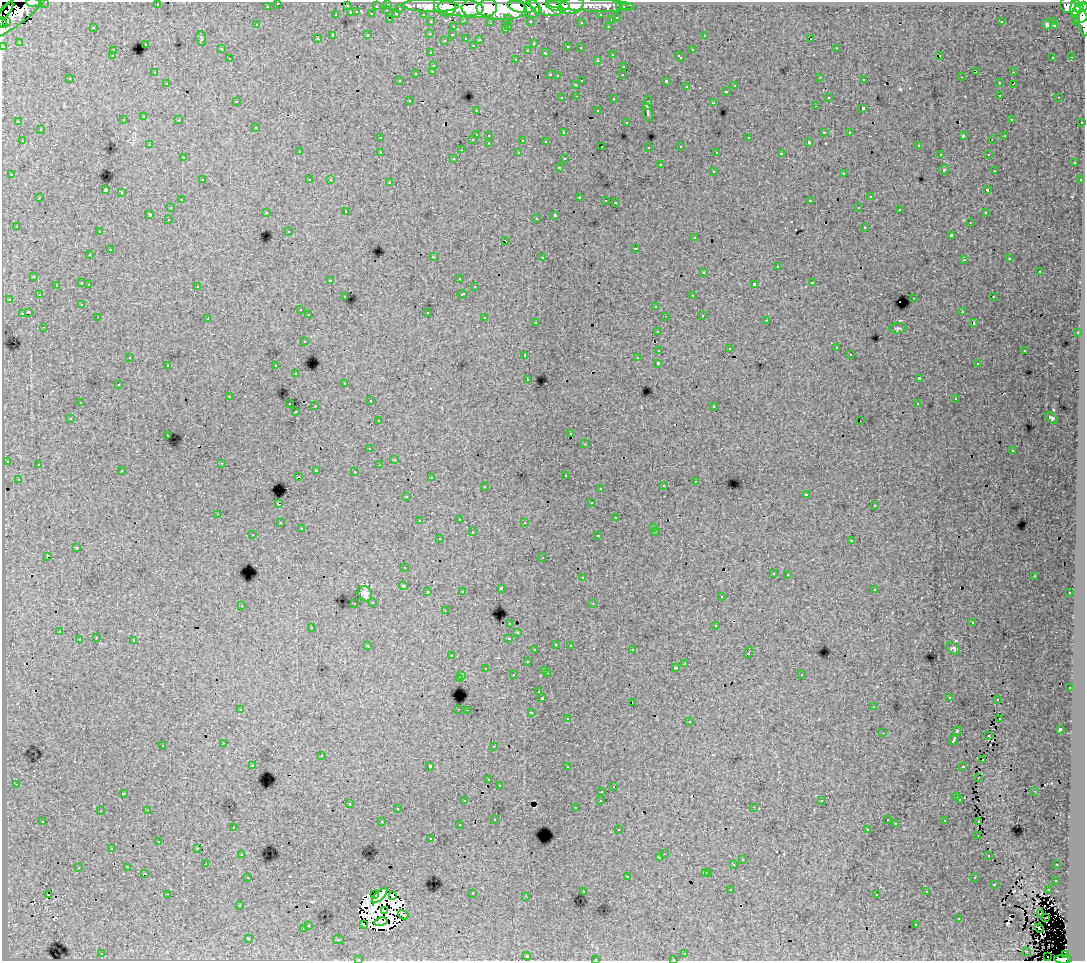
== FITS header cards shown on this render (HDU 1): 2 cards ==
NAXIS1  =                 1083
NAXIS2  =                  959

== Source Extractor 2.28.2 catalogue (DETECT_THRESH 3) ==
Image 1083 x 959 px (HDU 1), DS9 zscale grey, 1 PNG px = 1 image px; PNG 1087 x 963 px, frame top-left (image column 1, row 959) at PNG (2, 2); each listed source drawn as its Kron ellipse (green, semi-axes under 4 px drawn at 4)
Background 110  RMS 0.94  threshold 2.83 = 3 sigma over >= 5 px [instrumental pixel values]
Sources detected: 567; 16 with non-positive FLUX_AUTO (blend fragments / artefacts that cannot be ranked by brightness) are neither listed nor drawn; of the other 551, the 500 brightest by FLUX_AUTO listed and drawn (51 fainter detections omitted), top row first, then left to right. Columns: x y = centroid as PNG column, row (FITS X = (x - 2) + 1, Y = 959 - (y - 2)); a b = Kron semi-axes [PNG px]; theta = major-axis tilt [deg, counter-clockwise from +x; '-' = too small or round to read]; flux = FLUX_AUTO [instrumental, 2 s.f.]
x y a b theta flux
33 2 7 3 -5 24000
45 2 3 2 - 3200
278 3 3 3 - 2300
388 4 3 3 - 4900
157 5 3 2 - 140
590 5 44 6 -3 110000
1068 5 8 7 - 87000
267 6 3 3 - 1500
347 6 3 3 - 1100
376 6 3 2 - 1400
430 6 28 6 -1 240000
445 6 11 10 - 180000
558 6 12 5 -4 120000
571 6 12 8 13 87000
1084 6 4 3 - 59000
479 7 18 10 3 440000
521 7 13 5 -12 230000
546 7 17 8 -13 260000
620 7 3 3 - 1100
623 7 3 3 - 1900
400 8 3 3 - 960
461 8 23 8 -4 410000
1075 8 8 5 86 67000
1080 8 5 3 - 56000
20 9 42 12 40 360000
502 9 25 11 -3 690000
532 9 9 8 - 200000
387 10 3 2 - 220
5 11 11 5 51 28000
538 11 4 3 - 67000
357 12 3 3 - 430
351 13 3 3 - 970
1081 13 10 8 58 180000
372 14 3 3 - 1100
396 14 4 3 - 940
423 14 3 2 - 1800
336 15 3 3 - 420
601 15 3 3 - 1400
508 18 3 3 - 1000
617 18 3 3 - 680
390 19 3 2 - 320
611 20 3 3 - 340
1076 20 4 3 - 6200
464 21 3 2 - 300
530 21 3 3 - 1400
1054 21 3 3 - 1700
6 22 3 3 - 82000
431 22 3 3 - 1900
581 22 3 3 - 230
1001 22 2 2 - 69
2 23 6 3 -50 35000
490 23 3 2 - 91
1084 23 13 5 -84 40000
1046 24 5 3 - 630
257 25 3 3 - 130
1054 25 3 2 - 99
509 26 3 2 - 320
608 26 3 2 - 390
93 27 3 3 - 890
453 27 3 3 - 390
505 30 3 3 - 220
430 34 3 3 - 130
368 35 3 3 - 530
452 35 3 2 - 270
704 35 3 3 - 290
333 36 3 3 - 1500
466 38 3 3 - 320
811 38 3 3 - 18000
201 39 7 4 -80 130
317 39 3 3 - 130
444 40 3 3 - 90
480 40 3 3 - 130
19 42 3 2 - 60
145 44 3 3 - 390
533 44 3 2 - 120
473 45 3 3 - 170
3 46 3 3 - 4500
568 47 3 3 - 560
580 48 3 2 - 91
836 48 3 2 - 280
221 49 3 3 - 260
528 50 3 3 - 190
692 50 3 3 - 400
113 51 3 3 - 330
431 53 3 3 - 210
546 53 4 3 - 560
612 54 3 3 - 430
940 55 3 2 - 78
112 56 3 3 - 180
680 57 6 3 -43 450
1053 57 3 3 - 150
1071 57 3 2 - 67
230 59 3 3 - 330
516 59 3 2 - 550
597 60 3 3 - 250
434 65 3 3 - 320
624 66 3 3 - 310
433 71 3 3 - 380
976 71 3 2 - 160
154 72 3 2 - 190
1013 72 3 2 - 370
416 73 3 3 - 520
550 75 3 2 - 430
623 75 3 2 - 89
557 76 3 3 - 130
820 77 3 2 - 120
962 77 3 2 - 65
70 79 3 3 - 190
864 80 3 2 - 220
400 81 3 2 - 73
582 81 3 2 - 530
666 81 3 3 - 1200
167 83 3 2 - 180
999 83 3 3 - 360
576 84 3 3 - 290
1013 84 3 2 - 63
735 86 3 3 - 390
686 87 3 3 - 350
726 91 3 3 - 400
1000 95 3 2 - 250
577 96 3 2 - 340
828 97 3 3 - 300
1059 97 3 2 - 160
562 98 3 3 - 250
614 99 3 2 - 580
409 100 3 3 - 330
236 101 3 3 - 97
648 103 7 3 -90 2100
714 103 3 3 - 980
815 106 3 2 - 180
863 108 3 3 - 1400
476 110 3 3 - 240
598 111 3 3 - 270
648 112 9 3 -79 2800
144 117 3 3 - 350
1011 119 3 3 - 210
123 120 3 3 - 280
179 120 3 2 - 250
19 122 3 3 - 160
626 122 3 3 - 180
1082 122 3 2 - 730
256 127 3 3 - 270
40 130 3 3 - 470
824 132 3 3 - 930
849 132 3 2 - 240
563 133 3 3 - 180
476 134 3 3 - 820
489 135 3 3 - 280
963 136 4 2 - 570
1005 136 3 3 - 260
380 138 3 3 - 220
749 138 3 3 - 400
473 139 3 2 - 380
523 140 3 3 - 810
992 140 3 2 - 110
22 141 3 2 - 310
546 141 3 2 - 90
809 142 3 3 - 100
489 143 3 2 - 340
149 145 3 2 - 190
918 145 3 2 - 170
602 146 3 2 - 130
681 146 3 3 - 220
649 147 3 3 - 150
461 150 3 2 - 68
299 152 3 3 - 250
380 152 3 3 - 330
717 152 3 3 - 150
519 153 3 3 - 260
781 154 4 3 - 2000
940 154 3 2 - 100
988 154 3 2 - 230
183 158 3 2 - 130
454 158 3 3 - 220
564 159 3 3 - 220
1074 163 3 3 - 360
660 165 3 3 - 580
559 167 3 2 - 260
944 170 5 5 - 71
994 170 3 3 - 150
713 171 3 3 - 520
844 173 3 3 - 620
12 175 3 3 - 190
202 180 3 2 - 320
310 180 3 3 - 260
330 180 3 2 - 160
1080 180 3 3 - 280
390 182 3 2 - 470
105 190 4 3 - 6900
987 190 3 3 - 240
122 193 3 3 - 510
579 197 3 2 - 460
870 197 3 3 - 470
40 198 3 3 - 400
181 200 3 2 - 250
606 200 3 2 - 240
810 201 3 3 - 1300
615 202 3 3 - 1100
859 207 3 2 - 270
170 208 3 3 - 320
899 210 3 2 - 190
266 212 3 2 - 320
346 212 3 2 - 210
985 213 3 3 - 220
150 214 3 3 - 1500
555 215 4 3 - 2400
536 218 3 2 - 150
168 219 3 2 - 250
970 222 3 2 - 170
16 226 3 3 - 210
865 227 3 3 - 390
289 231 3 3 - 240
99 232 3 2 - 190
951 235 3 3 - 1200
695 238 3 3 - 250
506 241 3 2 - 330
636 248 3 3 - 580
110 250 3 3 - 760
90 255 3 3 - 220
433 257 3 2 - 870
542 257 3 3 - 310
1010 259 3 3 - 230
964 260 3 2 - 160
777 267 3 3 - 850
1039 271 3 3 - 610
704 272 3 3 - 520
34 276 3 3 - 390
459 278 3 2 - 140
330 280 3 3 - 170
82 283 3 3 - 690
812 283 3 3 - 640
89 284 3 2 - 370
754 284 4 3 - 2100
56 285 3 2 - 210
197 286 3 3 - 390
474 287 3 2 - 120
462 294 5 3 - 540
39 295 3 3 - 170
693 295 3 2 - 220
345 297 3 3 - 200
993 297 3 2 - 270
914 298 3 2 - 470
9 299 3 3 - 200
82 304 3 3 - 140
656 306 3 3 - 460
300 310 3 2 - 160
962 311 3 3 - 270
28 312 4 3 - 1400
427 312 3 3 - 440
22 314 4 3 - 860
309 315 3 3 - 320
702 315 3 3 - 260
665 316 3 2 - 84
98 317 3 2 - 260
485 318 3 3 - 510
208 319 3 2 - 90
767 320 3 2 - 150
536 322 3 3 - 280
974 323 3 2 - 160
44 327 3 2 - 210
898 328 8 5 2 120
657 331 3 3 - 260
1077 333 3 3 - 280
304 341 3 3 - 290
729 348 3 2 - 63
836 348 3 3 - 300
659 350 4 3 - 1200
1025 350 3 2 - 420
850 354 3 2 - 84
525 355 3 3 - 400
130 357 3 2 - 91
637 358 3 3 - 99
658 363 3 3 - 2800
977 364 3 3 - 190
168 365 3 3 - 310
276 366 3 3 - 450
296 374 3 2 - 250
528 379 3 3 - 190
919 379 4 3 - 2300
345 383 3 3 - 150
118 385 3 3 - 230
229 397 3 2 - 57
955 399 3 3 - 120
370 401 3 2 - 340
80 402 3 2 - 150
290 404 3 2 - 400
917 404 3 2 - 180
315 406 3 2 - 790
714 406 3 3 - 230
296 412 3 2 - 230
71 418 4 3 - 81
1051 418 7 4 -37 130
378 421 3 3 - 220
860 421 3 2 - 91
571 434 3 3 - 200
168 435 3 2 - 260
585 444 3 3 - 150
370 449 3 2 - 170
1013 451 3 3 - 130
394 459 2 2 - 65
7 461 3 3 - 120
222 463 2 2 - 170
38 464 3 3 - 130
379 465 3 2 - 100
316 470 3 2 - 440
122 471 3 3 - 270
354 471 3 2 - 160
565 475 3 3 - 250
298 477 3 3 - 210
431 478 3 3 - 120
18 479 3 3 - 190
695 481 3 2 - 140
485 486 3 2 - 260
663 486 3 3 - 220
600 488 3 2 - 160
806 494 3 3 - 130
407 496 3 3 - 160
591 503 3 3 - 150
278 504 3 3 - 1500
874 506 3 3 - 220
218 514 3 2 - 310
616 518 3 3 - 370
459 519 3 2 - 260
419 521 3 3 - 160
525 522 3 3 - 160
280 523 3 3 - 280
654 527 3 3 - 250
301 529 3 3 - 250
656 531 3 2 - 230
472 532 3 3 - 530
253 535 3 2 - 150
598 536 3 3 - 310
439 539 3 3 - 260
852 541 3 3 - 230
77 548 3 3 - 970
48 556 3 3 - 1400
543 557 3 2 - 120
404 568 3 3 - 160
773 573 3 3 - 270
788 574 3 2 - 260
1034 576 3 2 - 77
582 578 3 3 - 440
403 586 4 3 - 68
501 589 3 3 - 250
874 589 3 3 - 180
462 591 3 3 - 230
428 592 3 3 - 420
1070 593 3 3 - 300
365 594 8 6 -53 290
721 597 3 3 - 210
373 602 3 3 - 280
355 603 3 2 - 110
593 603 3 2 - 62
241 605 3 3 - 340
445 611 3 2 - 190
510 623 3 3 - 310
972 623 3 2 - 110
716 626 3 3 - 700
312 627 3 3 - 340
59 632 3 2 - 220
518 633 3 3 - 170
96 638 3 3 - 300
509 638 4 3 - 750
79 640 3 3 - 530
134 641 3 3 - 790
556 644 3 3 - 290
570 645 3 2 - 270
368 646 4 3 - 400
953 648 7 5 -33 140
535 650 3 3 - 230
632 650 3 2 - 300
748 653 6 3 68 750
452 656 3 3 - 170
527 662 3 3 - 380
685 663 3 2 - 270
485 668 3 2 - 170
676 668 3 3 - 180
545 670 3 3 - 500
547 673 3 2 - 370
801 674 3 3 - 380
513 675 3 3 - 350
462 676 3 2 - 370
459 679 3 3 - 1000
1070 688 2 2 - 310
539 692 3 3 - 270
949 697 3 3 - 130
542 698 3 3 - 2300
997 699 3 2 - 78
632 702 2 2 - 170
873 707 3 2 - 120
459 709 3 2 - 380
241 710 4 3 - 61
467 710 2 2 - 320
531 712 3 2 - 320
568 719 3 3 - 99
999 719 2 2 - 57
689 722 3 3 - 250
1060 729 4 3 - 2600
957 731 5 3 - 1000
882 733 3 2 - 68
988 736 3 2 - 68
954 740 5 3 - 3100
224 743 3 2 - 230
163 745 3 3 - 400
493 746 3 2 - 90
321 756 3 3 - 610
982 760 2 2 - 76
253 765 3 3 - 180
430 766 3 3 - 3300
963 766 3 3 - 560
567 767 3 2 - 130
978 777 2 2 - 67
489 780 3 3 - 270
16 784 3 2 - 220
499 785 3 3 - 250
613 786 3 3 - 170
602 791 3 2 - 270
1034 791 3 2 - 140
123 793 3 2 - 110
957 797 3 3 - 470
960 799 3 3 - 200
601 800 3 3 - 250
465 801 3 3 - 220
822 801 3 3 - 120
349 803 3 2 - 380
754 807 3 2 - 330
575 808 3 3 - 140
397 809 3 3 - 180
147 810 3 2 - 380
100 811 3 2 - 210
495 819 3 3 - 210
887 820 3 3 - 170
43 821 3 3 - 320
945 821 3 3 - 460
382 822 3 3 - 720
978 822 3 2 - 66
896 824 3 3 - 82
459 825 3 2 - 110
233 827 3 2 - 170
867 829 3 3 - 190
618 830 3 2 - 240
978 836 3 2 - 95
431 839 3 2 - 110
159 842 3 3 - 160
112 848 3 3 - 160
197 848 3 2 - 120
242 854 3 2 - 300
664 854 3 2 - 200
988 856 2 2 - 63
660 858 3 3 - 230
742 860 3 3 - 370
206 864 2 2 - 180
734 865 3 3 - 1100
1057 865 3 3 - 270
128 867 3 2 - 230
78 868 3 3 - 540
706 872 3 3 - 450
709 873 3 3 - 500
144 874 3 3 - 320
248 877 3 2 - 200
627 877 3 3 - 570
974 878 3 3 - 330
1056 880 3 3 - 230
994 884 3 3 - 670
731 890 3 2 - 260
1049 890 3 3 - 140
583 891 3 3 - 250
927 892 3 3 - 170
167 894 3 2 - 770
472 894 3 3 - 400
877 894 3 3 - 260
48 895 4 2 - 310
374 895 3 2 - 110
380 896 10 3 44 220
392 896 3 2 - 64
526 896 3 2 - 120
240 905 3 3 - 130
384 911 3 2 - 120
1040 914 2 2 - 92
403 915 5 2 - 75
1046 917 3 2 - 150
959 919 3 3 - 430
381 922 6 2 12 74
308 925 3 3 - 350
364 925 3 2 - 220
916 925 3 3 - 290
1039 928 4 2 - 160
303 929 3 3 - 500
248 938 3 3 - 1800
338 940 5 3 - 76
1027 951 3 2 - 65
685 953 3 2 - 170
102 954 3 2 - 290
1065 955 4 4 - 47000
527 956 4 3 - 74
1048 956 2 2 - 250
358 959 3 2 - 97
595 959 3 3 - 370
673 959 3 2 - 210
1063 959 9 4 0 86000
At the frame edge (FLAGS 8, measured only in part): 12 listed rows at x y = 33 2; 45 2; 278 3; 1084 6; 20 9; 2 23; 1084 23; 3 46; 358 959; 595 959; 673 959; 1063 959
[51 fainter detections neither listed nor drawn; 16 non-positive-flux detections neither listed nor drawn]